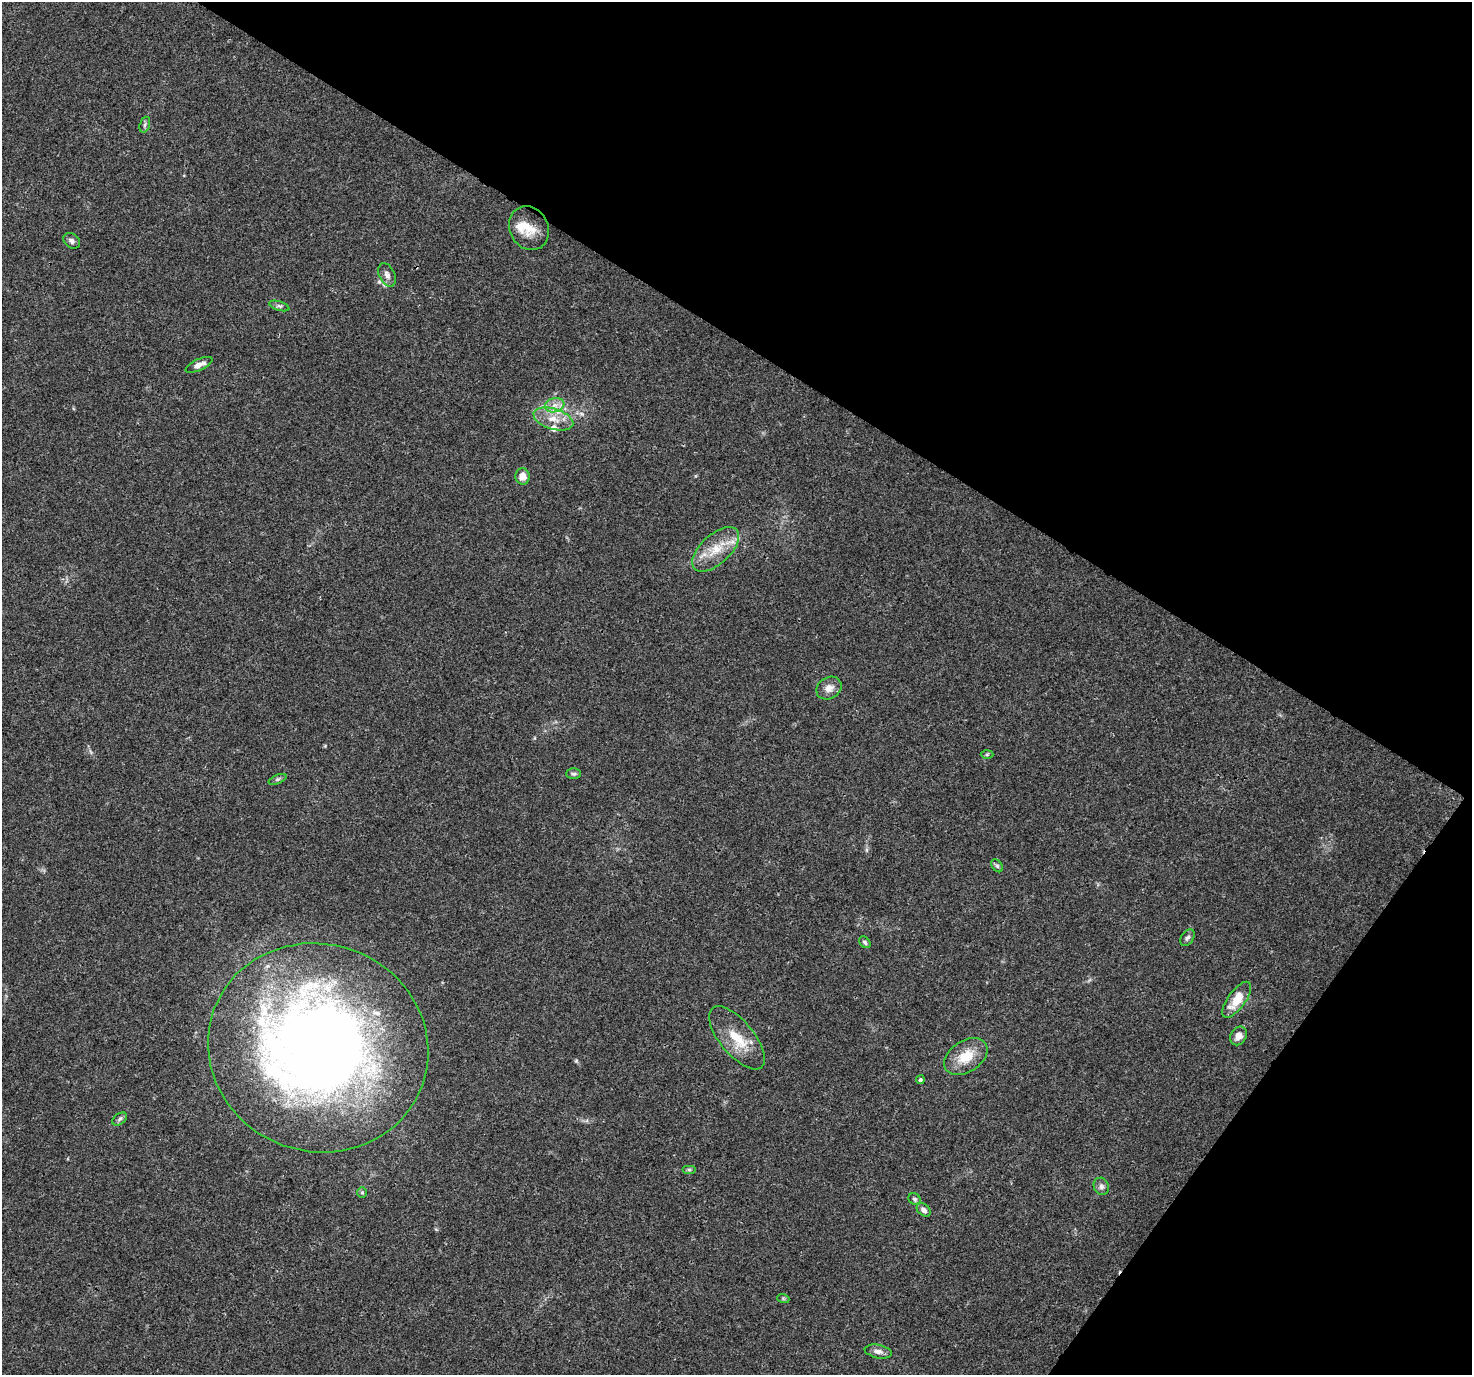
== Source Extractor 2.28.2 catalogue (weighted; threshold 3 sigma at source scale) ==
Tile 8 of 4 x 4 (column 4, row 2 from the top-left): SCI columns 4445-5914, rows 2982-4354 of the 5958 x 6028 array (HDU 1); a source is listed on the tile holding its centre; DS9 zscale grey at full resolution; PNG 1474 x 1377 px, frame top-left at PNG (2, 2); each listed source drawn as its Kron ellipse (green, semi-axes under 4 px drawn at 4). Shown black and unused: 31% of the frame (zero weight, under 3 of 4 exposures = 5% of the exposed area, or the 3 px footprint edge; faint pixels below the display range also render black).
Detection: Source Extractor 2.28.2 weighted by HDU 2 'WHT'; one run over the whole footprint, this tile lists its part. Background 0.0157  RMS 0.0026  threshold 0.0117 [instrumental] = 3 sigma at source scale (4.5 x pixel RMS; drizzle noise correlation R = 1.50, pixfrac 1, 0.0396/0.0396 arcsec/px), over >= 5 px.
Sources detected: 36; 5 inside a brighter listed object's ellipse — not listed separately; the other 31 listed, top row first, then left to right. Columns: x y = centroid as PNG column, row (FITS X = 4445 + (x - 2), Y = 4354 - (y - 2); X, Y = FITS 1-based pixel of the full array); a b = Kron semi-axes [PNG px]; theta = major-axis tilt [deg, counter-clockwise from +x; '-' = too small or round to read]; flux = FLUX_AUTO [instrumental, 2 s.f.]
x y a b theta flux
145 125 8 5 71 0.62
529 228 23 19 -62 5
72 241 9 7 -40 0.84
387 275 12 7 -66 1.3
279 306 10 4 -17 0.65
199 365 14 5 25 1.7
555 405 10 7 15 1.6
553 419 20 10 -17 4.1
523 476 8 7 - 2.5
716 549 29 14 43 6.7
829 688 13 10 32 2.1
987 754 6 4 2 0.36
574 774 7 5 1 0.54
277 779 9 4 21 0.51
997 866 7 5 -53 0.5
1187 938 9 6 55 0.75
865 942 7 4 -46 0.48
1237 1000 21 8 54 5.6
1239 1036 10 7 58 1.7
737 1038 38 17 -50 8.2
318 1048 111 104 -20 280
966 1057 24 15 33 6.4
920 1080 4 4 - 0.47
120 1119 8 5 36 0.63
689 1170 7 4 0 0.47
1101 1186 9 7 -67 0.93
362 1192 5 5 - 0.38
915 1199 6 5 - 0.5
924 1210 8 5 -42 1
783 1298 6 4 -19 0.34
878 1351 13 6 -11 1.4